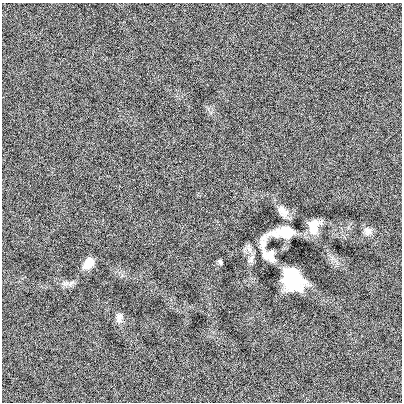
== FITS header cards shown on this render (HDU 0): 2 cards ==
NAXIS1  =                  400
NAXIS2  =                  400

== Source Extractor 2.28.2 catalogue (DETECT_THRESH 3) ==
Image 400 x 400 px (HDU 0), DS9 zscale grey, 1 PNG px = 1 image px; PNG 404 x 404 px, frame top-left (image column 1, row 400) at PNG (2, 3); no overlay
Background -0.0015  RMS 0.13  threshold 0.385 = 3 sigma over >= 5 px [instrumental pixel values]
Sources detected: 10; all 10 listed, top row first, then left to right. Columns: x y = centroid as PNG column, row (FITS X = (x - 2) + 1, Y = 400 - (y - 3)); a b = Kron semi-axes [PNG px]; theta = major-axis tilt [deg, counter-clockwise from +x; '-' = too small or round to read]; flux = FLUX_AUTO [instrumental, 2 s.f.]
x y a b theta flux
283 211 17 10 -51 70
314 226 15 10 75 130
368 231 12 11 - 47
282 233 45 14 17 370
269 256 19 13 -40 91
220 262 7 4 -67 16
89 263 12 8 51 110
292 279 19 15 -51 600
70 284 12 7 31 40
119 317 14 9 83 45